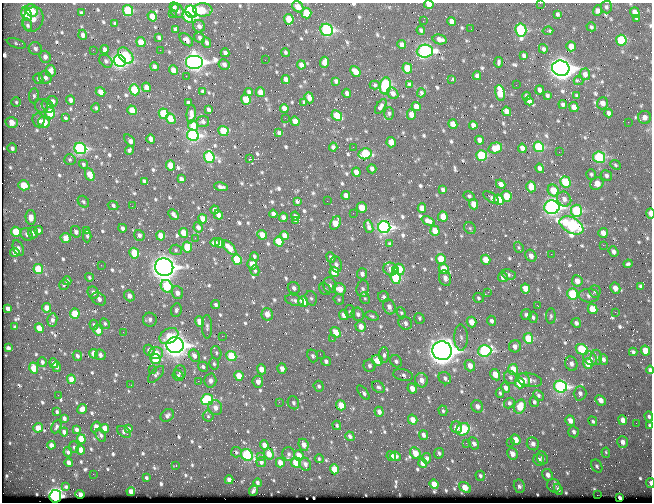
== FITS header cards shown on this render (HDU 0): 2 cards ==
NAXIS1  =                  650 / Width of table row in bytes
NAXIS2  =                  500 / Number of rows in table

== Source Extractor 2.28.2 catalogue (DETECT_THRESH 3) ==
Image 650 x 500 px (HDU 0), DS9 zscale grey, 1 PNG px = 1 image px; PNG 654 x 504 px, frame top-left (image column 1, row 500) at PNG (2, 3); each listed source drawn as its Kron ellipse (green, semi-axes under 4 px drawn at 4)
Background 356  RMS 1.3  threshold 4.05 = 3 sigma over >= 5 px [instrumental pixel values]
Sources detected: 763; of the 763, the 500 brightest by FLUX_AUTO listed and drawn (263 fainter detections omitted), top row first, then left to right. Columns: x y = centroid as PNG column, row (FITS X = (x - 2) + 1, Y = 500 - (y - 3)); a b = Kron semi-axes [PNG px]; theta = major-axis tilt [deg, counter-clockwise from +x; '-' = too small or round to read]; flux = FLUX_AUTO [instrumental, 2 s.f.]
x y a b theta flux
540 3 2 2 - 280
429 4 4 4 - 830
174 7 5 4 - 190
298 7 6 5 - 810
606 7 6 5 - 180
128 10 5 5 - 4200
203 10 9 6 -1 1300
32 11 7 5 -40 1500
177 11 7 6 - 420
597 11 5 4 - 390
191 12 6 5 - 29000
635 12 5 4 - 620
81 13 4 3 - 190
306 13 5 5 - 2000
26 14 7 5 -67 4500
172 14 2 2 - 390
557 14 4 3 - 150
152 16 5 4 - 1000
187 17 6 4 -47 1500
637 18 4 3 - 210
33 19 13 10 71 810
289 19 5 4 - 1700
423 21 2 2 - 470
452 21 5 4 - 460
115 23 4 3 - 150
27 25 6 4 -67 430
199 26 6 6 - 330
591 27 5 4 - 150
175 29 4 3 - 190
471 29 2 2 - 140
327 30 6 6 - 15000
421 30 4 4 - 210
521 30 6 5 - 9100
548 31 5 3 - 230
83 35 5 4 - 310
159 38 4 3 - 200
199 38 6 5 - 210
440 39 7 4 -14 510
186 40 8 5 -42 340
621 40 5 5 - 3800
141 42 5 4 - 1400
207 42 5 4 - 280
16 43 10 4 -18 180
402 45 4 4 - 540
571 46 5 4 - 730
35 49 7 6 - 290
104 49 4 3 - 260
543 49 5 4 - 190
93 50 2 2 - 370
160 50 2 2 - 600
425 51 8 6 5 17000
285 52 4 3 - 170
225 53 4 3 - 270
126 55 9 6 -48 3700
524 56 4 3 - 240
45 57 6 5 - 420
265 60 2 2 - 180
106 61 7 5 -44 240
120 61 6 5 - 27000
195 62 9 7 0 44000
324 62 5 4 - 850
499 62 5 3 - 160
224 64 6 5 - 270
301 65 4 4 - 490
154 66 4 4 - 230
407 68 5 4 - 2500
561 68 9 7 -15 67000
173 70 5 4 - 800
51 71 6 5 - 760
355 72 6 4 -51 800
585 74 6 5 - 340
186 76 2 2 - 200
477 76 4 4 - 290
45 78 6 6 - 300
38 79 5 4 - 210
286 79 4 4 - 480
451 80 3 3 - 500
336 81 4 4 - 230
579 81 5 3 - 200
375 85 5 4 - 150
410 85 4 3 - 210
516 85 2 2 - 220
385 86 8 5 83 9100
146 87 5 4 - 570
134 90 5 5 - 4100
539 90 4 4 - 320
202 91 4 3 - 160
101 92 5 4 - 720
249 92 4 3 - 220
260 92 5 4 - 820
347 93 4 3 - 240
393 93 6 5 - 360
421 93 5 4 - 150
500 93 8 5 -81 2100
547 95 4 3 - 160
34 96 7 5 83 190
526 96 4 3 - 180
577 96 3 3 - 150
309 98 5 4 - 480
246 99 5 4 - 1800
71 100 5 4 - 300
53 101 5 4 - 280
529 101 5 4 - 330
16 102 5 4 - 140
303 102 4 3 - 600
188 103 4 3 - 220
602 103 6 5 - 560
563 105 4 4 - 200
42 106 7 6 - 250
48 106 7 5 -58 230
381 106 8 4 57 260
416 106 5 4 - 760
574 107 5 4 - 620
96 108 4 3 - 180
284 108 4 4 - 620
132 110 5 4 - 1300
208 110 4 3 - 250
507 111 5 4 - 740
50 113 5 5 - 2700
389 113 6 5 - 190
609 113 4 4 - 270
164 114 5 4 - 3900
191 114 9 4 85 450
411 115 5 4 - 780
337 116 6 4 -44 2400
645 117 6 6 - 510
65 118 3 3 - 150
285 118 2 2 - 230
171 119 5 4 - 1400
38 120 7 6 - 420
295 121 5 4 - 690
12 122 6 5 - 1000
44 122 6 5 - 1700
203 122 6 5 - 250
628 122 2 2 - 310
453 124 5 4 - 1000
193 125 5 5 - 1400
473 125 4 4 - 420
223 131 5 5 - 2600
279 133 4 3 - 200
193 135 6 5 - 14000
151 139 4 4 - 410
130 140 7 3 -53 380
479 140 4 4 - 420
391 142 5 4 - 1100
333 147 4 3 - 170
353 147 2 2 - 190
539 147 5 5 - 5000
12 148 5 4 - 260
80 148 6 5 - 13000
495 148 7 5 15 1200
522 148 4 4 - 410
129 150 4 3 - 160
559 152 2 2 - 370
365 154 6 5 - 4900
481 155 5 5 - 4900
209 157 6 5 - 6800
599 157 6 5 - 6700
249 159 3 2 - 2800
70 160 6 5 - 160
83 164 4 4 - 170
171 165 5 4 - 1400
615 165 6 4 -40 160
540 168 5 4 - 330
372 169 4 3 - 280
356 172 5 4 - 660
591 174 5 4 - 170
90 175 7 4 -67 1200
606 175 6 5 - 240
181 179 4 4 - 270
144 181 4 3 - 180
565 182 6 5 - 2800
501 184 5 4 - 480
597 184 7 6 - 1300
24 185 6 5 - 1800
221 187 7 3 -12 230
531 187 5 4 - 1200
443 190 4 3 - 230
553 190 6 5 - 1600
346 195 4 4 - 490
469 196 6 4 -27 180
506 196 5 5 - 1800
491 197 9 4 -35 440
564 199 8 6 -51 420
499 200 5 5 - 1400
297 201 3 3 - 200
327 201 2 2 - 140
83 202 6 5 - 180
474 204 5 4 - 1100
113 205 5 4 - 150
132 206 2 2 - 160
362 207 5 5 - 1700
552 207 7 7 - 27000
422 208 5 4 - 490
215 210 4 4 - 410
576 211 6 5 - 6700
353 213 2 2 - 150
650 213 5 3 - 840
173 214 6 3 -47 270
273 214 4 3 - 330
218 215 5 4 - 540
295 216 4 3 - 180
283 217 5 4 - 450
443 217 5 5 - 1100
31 218 7 5 -88 710
203 219 5 4 - 940
296 221 4 3 - 150
428 221 7 4 -24 470
335 223 7 5 57 1300
571 225 13 7 -28 17000
198 227 5 4 - 420
369 227 6 4 -71 350
384 227 6 6 - 21000
122 228 4 3 - 260
470 228 6 5 - 180
39 230 4 4 - 280
87 230 4 3 - 280
435 231 5 4 - 1400
16 232 5 4 - 2100
76 232 6 5 - 330
33 233 5 5 - 400
184 233 5 4 - 1300
603 233 5 4 - 590
27 234 7 5 -58 230
139 235 5 5 - 260
262 235 5 4 - 1200
284 235 4 4 - 500
87 236 6 4 90 160
161 236 5 4 - 1100
65 238 5 5 - 970
195 238 2 2 - 260
279 241 5 4 - 2100
215 242 5 4 - 320
220 243 5 4 - 860
390 244 4 3 - 150
603 245 2 2 - 880
187 247 5 4 - 2400
519 247 6 4 -70 140
18 248 8 5 -66 230
229 248 9 4 -46 1000
176 250 6 5 - 170
15 252 4 4 - 870
613 252 6 4 -52 300
134 253 5 4 - 2500
551 254 2 2 - 920
254 256 4 4 - 170
531 256 6 5 - 480
331 257 5 4 - 320
441 259 5 4 - 1800
237 260 5 4 - 3900
486 260 5 4 - 1300
252 264 5 4 - 940
336 264 8 6 -74 290
628 264 4 3 - 170
101 265 2 2 - 160
164 267 9 8 - 57000
38 269 5 4 - 3100
390 269 7 6 - 700
399 269 6 5 - 1800
444 269 5 5 - 1500
255 271 5 4 - 150
395 271 4 3 - 690
334 272 5 4 - 2300
362 274 5 5 - 360
509 275 7 5 -22 220
89 277 4 4 - 140
503 277 5 5 - 370
395 278 6 5 - 4800
445 278 8 6 -69 380
67 281 4 4 - 330
577 281 5 5 - 600
64 285 5 5 - 150
330 285 8 6 -73 320
167 286 7 5 -55 4800
641 286 4 3 - 210
294 288 6 5 - 340
525 288 5 4 - 950
615 288 6 5 - 580
325 289 6 5 - 170
340 289 6 5 - 990
363 289 8 6 82 260
595 291 6 6 - 200
488 292 3 2 - 490
93 293 6 5 - 420
177 293 6 5 - 520
573 294 5 5 - 5400
129 296 6 5 - 500
589 296 10 6 -5 370
384 297 5 5 - 200
311 298 7 5 -71 210
365 298 6 4 -67 140
478 298 5 4 - 160
99 299 8 5 -32 450
339 299 5 5 - 150
294 300 9 5 -17 280
303 301 5 5 - 2100
216 305 4 3 - 160
538 306 3 2 - 420
389 307 8 6 -69 460
8 308 4 3 - 360
47 308 5 4 - 710
592 309 5 4 - 1500
176 310 7 5 80 210
350 312 6 5 - 190
615 312 2 2 - 440
401 313 6 4 -67 140
75 314 5 5 - 1900
267 314 6 5 - 760
358 314 7 6 - 320
526 314 5 5 - 240
344 315 5 4 - 670
372 316 7 4 -16 150
551 316 7 5 -90 170
533 317 6 4 -81 170
419 318 5 5 - 150
52 320 7 5 80 320
150 320 7 7 - 330
491 321 5 4 - 250
200 322 5 4 - 1100
471 322 5 4 - 1100
405 323 7 6 - 340
576 323 5 4 - 240
105 324 5 4 - 150
94 325 5 3 - 140
361 326 5 5 - 690
15 327 4 3 - 150
207 327 12 5 -89 270
39 328 5 4 - 1100
98 330 5 4 - 930
123 332 2 2 - 360
335 332 5 4 - 1200
169 336 10 7 29 1600
222 336 2 2 - 630
461 337 13 6 -89 430
528 338 5 5 - 2300
332 339 2 2 - 360
175 345 9 8 - 49000
515 346 6 6 - 460
8 348 4 3 - 280
582 349 6 5 - 3900
149 350 5 5 - 360
442 351 10 9 - 85000
485 351 6 6 - 14000
645 351 5 4 - 1600
633 352 4 3 - 200
156 353 7 6 - 1100
216 353 7 5 -70 180
94 354 5 4 - 930
320 354 2 2 - 150
100 355 5 5 - 260
384 355 8 5 90 250
77 356 5 4 - 270
194 356 6 5 - 440
231 356 5 4 - 3800
313 356 6 5 - 220
596 357 7 6 - 240
590 358 7 6 - 470
155 359 5 5 - 4000
603 359 5 4 - 280
377 360 6 5 - 1500
326 361 5 4 - 300
396 361 6 5 - 220
42 362 5 4 - 230
54 363 5 4 - 310
588 363 5 4 - 1700
214 364 6 4 -74 170
571 364 7 6 - 370
370 366 6 6 - 250
470 366 6 5 - 680
56 367 5 4 - 230
203 367 5 4 - 200
34 368 5 4 - 1700
152 369 2 2 - 160
261 369 5 4 - 900
282 369 5 4 - 460
513 369 5 5 - 1600
650 370 4 3 - 250
180 372 6 6 - 270
156 374 10 5 47 250
403 375 10 5 -12 300
495 375 6 4 -60 1300
178 376 6 5 - 200
239 376 5 4 - 1300
510 377 7 6 - 260
445 378 7 5 -41 230
71 379 5 4 - 1000
421 380 7 6 - 590
524 380 7 5 -63 500
529 380 13 6 -13 540
198 381 2 2 - 340
210 381 7 6 - 340
258 382 6 5 - 510
520 383 5 4 - 2300
131 385 2 2 - 200
319 386 5 5 - 190
378 387 7 5 -37 200
560 387 6 6 - 18000
412 388 5 4 - 730
506 388 5 4 - 430
363 392 8 4 -52 280
500 393 5 3 - 140
580 393 7 6 - 310
58 395 2 2 - 370
538 395 6 4 -47 200
207 399 6 5 - 7400
600 400 6 4 -44 530
279 402 2 2 - 250
534 402 5 4 - 170
293 403 7 5 -63 240
509 403 6 4 49 210
341 405 5 4 - 1400
477 406 6 5 - 430
520 407 7 5 71 1500
215 408 7 6 - 590
82 409 5 4 - 660
443 411 5 4 - 170
57 412 3 3 - 160
379 412 5 4 - 480
167 415 7 5 37 280
208 416 5 5 - 150
649 416 5 4 - 190
64 418 4 3 - 270
413 420 5 4 - 780
623 420 5 4 - 560
570 421 5 4 - 640
593 421 5 4 - 160
636 423 2 2 - 140
337 425 5 4 - 160
650 425 4 3 - 190
56 427 7 4 66 180
96 427 5 4 - 610
456 427 6 5 - 520
38 428 5 4 - 820
105 428 4 4 - 770
128 429 4 4 - 270
463 429 7 6 - 4300
77 430 4 4 - 280
64 432 4 4 - 310
124 432 7 5 -33 270
574 432 6 5 - 230
101 435 7 4 -60 200
423 435 5 4 - 320
350 436 5 4 - 290
81 439 5 4 - 1600
515 440 5 4 - 920
510 442 2 2 - 260
623 442 6 5 - 430
466 443 2 2 - 270
474 443 6 4 -60 290
533 444 7 6 - 400
51 445 4 4 - 420
264 445 5 4 - 620
304 445 6 4 -66 590
74 447 6 5 - 170
80 450 4 4 - 560
68 452 5 4 - 210
236 452 5 5 - 160
415 453 6 5 - 1300
439 453 5 5 - 210
606 453 5 4 - 140
269 454 6 5 - 1200
289 454 7 6 - 270
512 454 6 5 - 690
247 455 6 5 - 6500
299 455 6 4 -66 860
260 456 3 2 - 1200
391 456 5 4 - 700
396 456 5 4 - 260
426 458 5 4 - 360
542 458 7 5 -67 220
319 459 4 3 - 140
539 460 6 5 - 390
261 462 5 4 - 270
296 462 5 5 - 3600
69 463 4 4 - 390
280 463 5 4 - 900
423 463 5 4 - 600
305 464 7 5 -56 320
176 466 2 2 - 190
597 466 7 5 -60 200
334 469 5 4 - 1600
93 474 2 2 - 220
548 475 6 5 - 430
480 476 5 4 - 180
146 478 3 3 - 180
229 480 4 4 - 460
257 483 4 4 - 200
650 483 5 3 - 320
434 484 5 4 - 1100
519 486 7 5 -75 290
554 486 7 6 - 210
66 487 4 3 - 170
465 487 7 4 -36 1400
558 489 5 4 - 290
253 490 5 3 - 200
131 491 4 4 - 600
80 494 4 4 - 480
597 495 2 2 - 1500
55 496 6 6 - 22000
620 498 4 3 - 220
At the frame edge (FLAGS 8, measured only in part): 6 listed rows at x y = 540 3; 429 4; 650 213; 650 370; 650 425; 650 483
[263 fainter detections neither listed nor drawn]